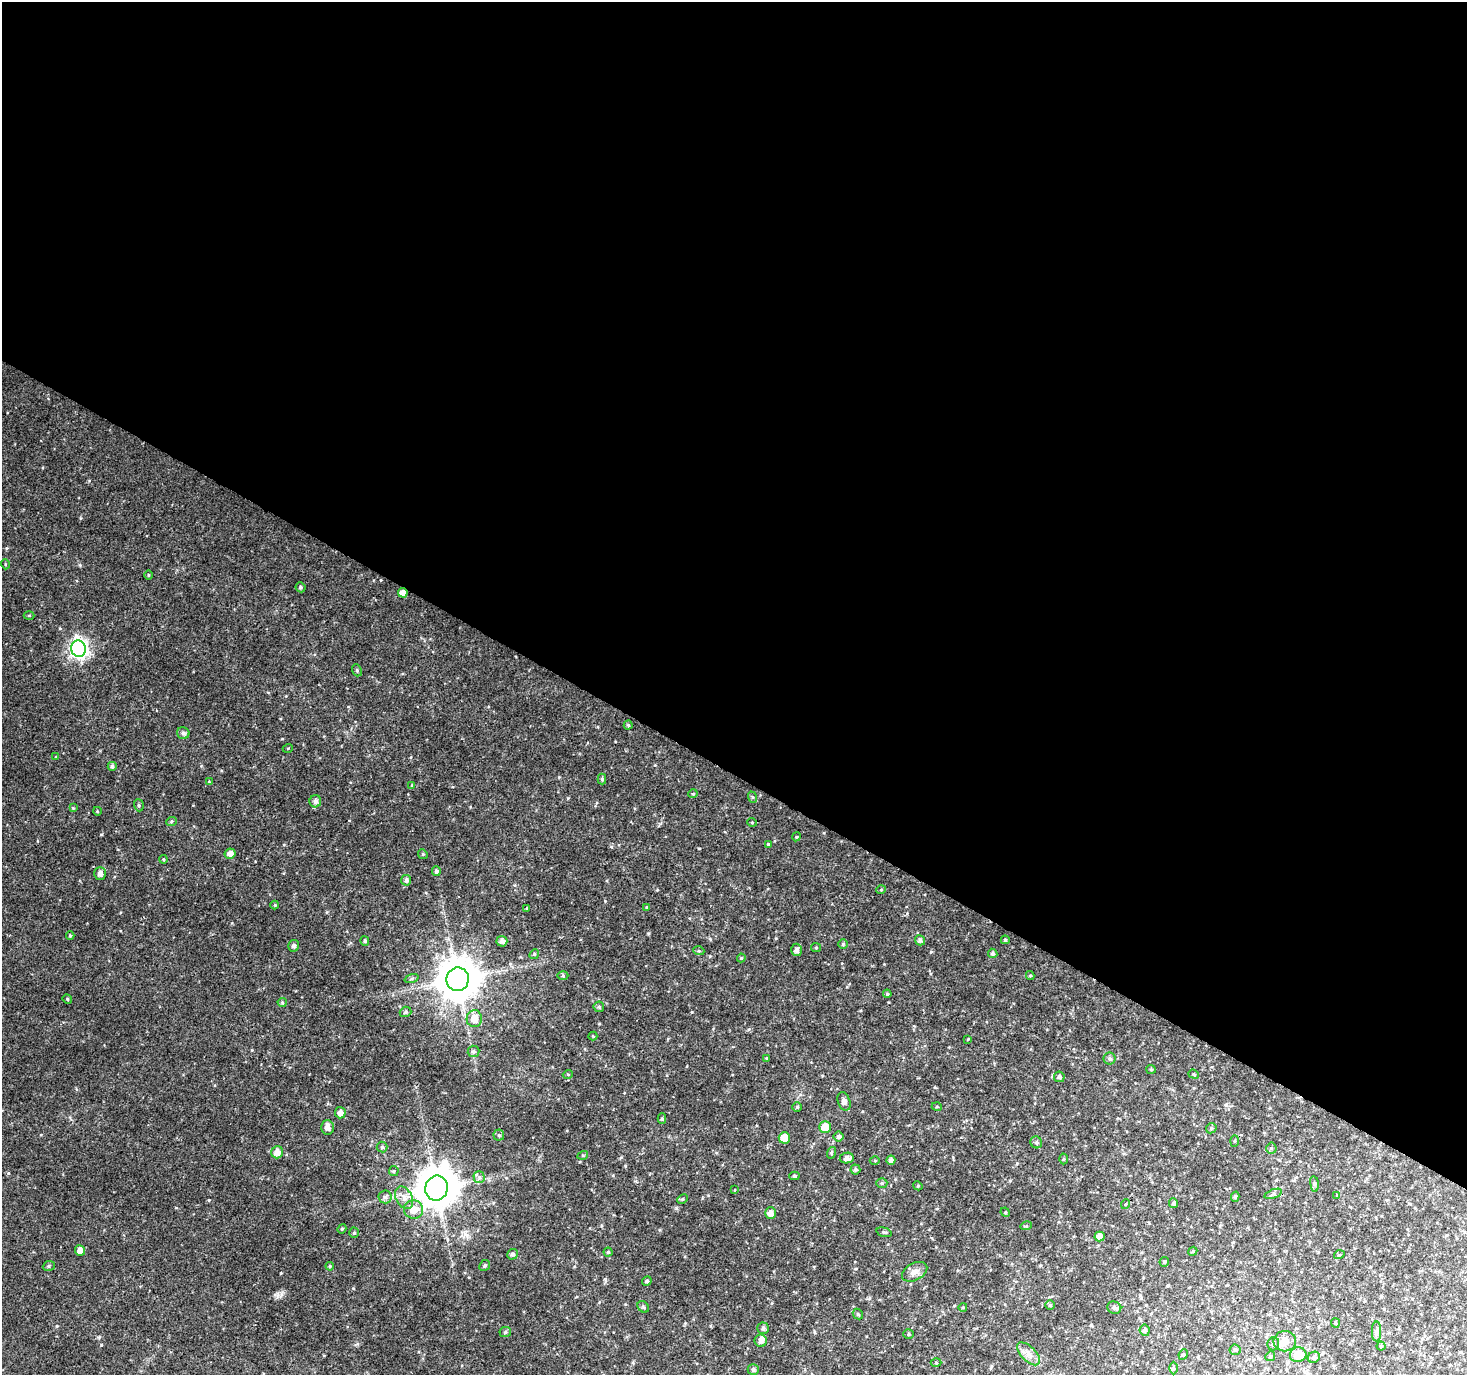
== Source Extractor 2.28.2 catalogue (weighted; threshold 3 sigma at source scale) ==
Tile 3 of 4 x 4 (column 3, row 1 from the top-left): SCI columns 2931-4395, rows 4309-5681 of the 5865 x 5939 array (HDU 1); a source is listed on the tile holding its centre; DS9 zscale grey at full resolution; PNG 1469 x 1377 px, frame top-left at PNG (2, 2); each listed source drawn as its Kron ellipse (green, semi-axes under 4 px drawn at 4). Shown black and unused: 56% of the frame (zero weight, under 2 of 3 exposures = <1% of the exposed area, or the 3 px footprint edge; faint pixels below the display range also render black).
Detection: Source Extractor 2.28.2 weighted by HDU 2 'WHT'; one run over the whole footprint, this tile lists its part. Background 0.0253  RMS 0.0055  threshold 0.0249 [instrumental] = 3 sigma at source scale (4.5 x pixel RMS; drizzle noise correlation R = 1.50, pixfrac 1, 0.0396/0.0396 arcsec/px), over >= 5 px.
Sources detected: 150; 1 inside a brighter listed object's ellipse — not listed separately; the other 149 listed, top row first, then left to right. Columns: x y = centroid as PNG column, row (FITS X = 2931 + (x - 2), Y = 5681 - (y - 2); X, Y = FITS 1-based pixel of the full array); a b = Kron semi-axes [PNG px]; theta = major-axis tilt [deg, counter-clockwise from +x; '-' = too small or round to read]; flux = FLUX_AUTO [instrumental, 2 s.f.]
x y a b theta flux
5 564 5 3 - 0.53
149 575 4 3 - 0.57
300 587 5 4 - 0.96
403 593 5 4 - 3.6
29 615 5 3 - 0.52
79 649 8 7 - 210
357 670 6 4 -69 0.85
628 725 4 4 - 0.8
183 733 6 6 - 1.6
288 748 5 3 - 0.46
56 757 4 3 - 0.4
112 766 4 4 - 1.2
602 779 5 4 - 1.1
209 782 4 4 - 0.51
412 785 4 3 - 0.48
693 794 5 3 - 0.42
752 797 6 4 -71 0.74
315 801 6 6 - 2.1
139 805 6 5 - 0.9
73 808 4 4 - 0.53
97 811 4 3 - 0.42
171 822 5 3 - 0.67
752 822 5 3 - 0.48
796 837 4 3 - 0.51
768 844 4 4 - 0.62
230 854 5 5 - 2.7
423 854 5 4 - 0.7
163 859 4 3 - 0.52
436 871 5 4 - 1.2
100 873 6 5 - 2.5
406 880 5 5 - 1.7
881 890 5 4 - 0.54
275 905 4 4 - 0.59
647 907 4 3 - 0.57
527 908 4 3 - 0.46
70 936 4 4 - 0.61
920 940 5 5 - 1.6
1005 940 4 4 - 0.89
365 941 5 4 - 1
502 941 5 5 - 2.2
843 944 5 4 - 0.88
294 946 6 5 - 1.5
816 948 5 4 - 0.67
796 950 6 5 - 1.9
699 951 5 3 - 0.54
993 953 5 4 - 1.2
534 954 5 4 - 0.74
741 958 4 4 - 0.57
1030 975 4 4 - 0.65
563 976 5 3 - 0.57
411 979 7 3 19 0.8
458 979 12 11 - 1900
887 994 4 3 - 0.63
67 999 5 4 - 0.56
282 1002 4 4 - 0.62
599 1007 5 5 - 0.99
406 1012 6 5 - 1
474 1019 8 7 - 6.6
593 1036 4 4 - 0.49
968 1039 4 3 - 0.4
474 1051 6 6 - 1.1
766 1058 4 3 - 0.41
1110 1058 6 6 - 1.3
1151 1069 5 4 - 0.61
568 1074 5 3 - 0.5
1194 1074 5 4 - 0.7
1059 1077 5 5 - 1.7
844 1101 10 6 -72 2.7
797 1107 5 5 - 0.84
937 1107 5 3 - 0.55
340 1113 6 5 - 2.8
662 1119 5 4 - 0.87
327 1127 7 6 - 2.8
825 1127 6 5 - 10
1211 1128 5 4 - 0.8
499 1135 5 5 - 0.8
838 1137 5 5 - 1.4
784 1138 6 5 - 8.3
1234 1141 6 4 88 0.68
1036 1142 6 5 - 1.3
382 1147 5 5 - 0.91
1271 1148 5 5 - 0.83
277 1152 6 6 - 4.1
831 1153 6 3 72 0.67
583 1155 5 3 - 0.58
847 1158 7 5 9 2.7
1063 1159 5 3 - 0.66
891 1160 4 4 - 2.1
875 1161 5 3 - 0.52
855 1169 5 5 - 1.3
394 1171 5 5 - 0.7
794 1176 5 4 - 0.88
479 1177 5 5 - 1.2
882 1183 5 4 - 0.89
1314 1184 8 4 -82 0.86
918 1186 5 3 - 0.54
437 1188 12 11 - 1700
734 1190 4 2 - 0.34
1273 1194 9 4 19 1.2
1337 1195 4 3 - 0.39
385 1197 6 6 - 1.4
1235 1197 5 4 - 0.79
404 1198 12 8 -62 4
682 1199 5 4 - 0.84
1174 1203 5 4 - 1.4
1126 1204 5 3 - 0.45
413 1209 9 9 - 6.3
1005 1212 5 4 - 0.56
771 1213 5 5 - 3.4
1026 1226 6 3 17 0.56
342 1229 5 4 - 0.55
884 1232 8 4 -15 0.96
354 1233 5 4 - 0.93
1100 1236 5 5 - 4
80 1250 5 5 - 3.7
1193 1251 5 3 - 0.57
608 1252 4 4 - 0.81
512 1254 5 5 - 1.4
1339 1255 5 3 - 0.49
1164 1262 5 4 - 1
485 1265 6 5 - 1
49 1266 6 5 - 0.83
330 1266 4 3 - 0.47
915 1272 13 8 29 3.8
647 1281 5 4 - 0.97
1050 1305 5 5 - 0.66
643 1307 6 5 - 0.88
963 1307 4 3 - 0.49
1114 1308 7 6 - 1.9
858 1314 6 4 -47 0.74
1335 1323 5 4 - 0.66
763 1328 6 6 - 1.5
1145 1330 6 5 - 1.6
1377 1331 10 4 90 1.6
505 1332 6 5 - 1
908 1334 5 4 - 0.71
761 1341 6 6 - 2.4
1285 1341 11 10 - 5.1
1273 1344 6 6 - 1.2
1381 1346 4 4 - 0.57
1235 1350 5 5 - 1.1
1028 1354 14 7 -45 3.8
1183 1354 5 4 - 0.84
1298 1355 8 7 - 9
1270 1356 5 4 - 0.8
1314 1357 6 5 - 1.4
936 1363 5 3 - 0.55
1174 1368 6 4 -89 0.79
753 1369 5 5 - 1.4
Overlapping masked pixels (flux is a lower limit): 1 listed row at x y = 403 593
Unlisted compact peaks at least as high as the median listed source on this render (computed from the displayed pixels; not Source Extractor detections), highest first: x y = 101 1345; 209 1200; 281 1273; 99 1337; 699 848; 648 933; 277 1295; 89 481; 692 1012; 605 901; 57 1326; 676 1208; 357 1344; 657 890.